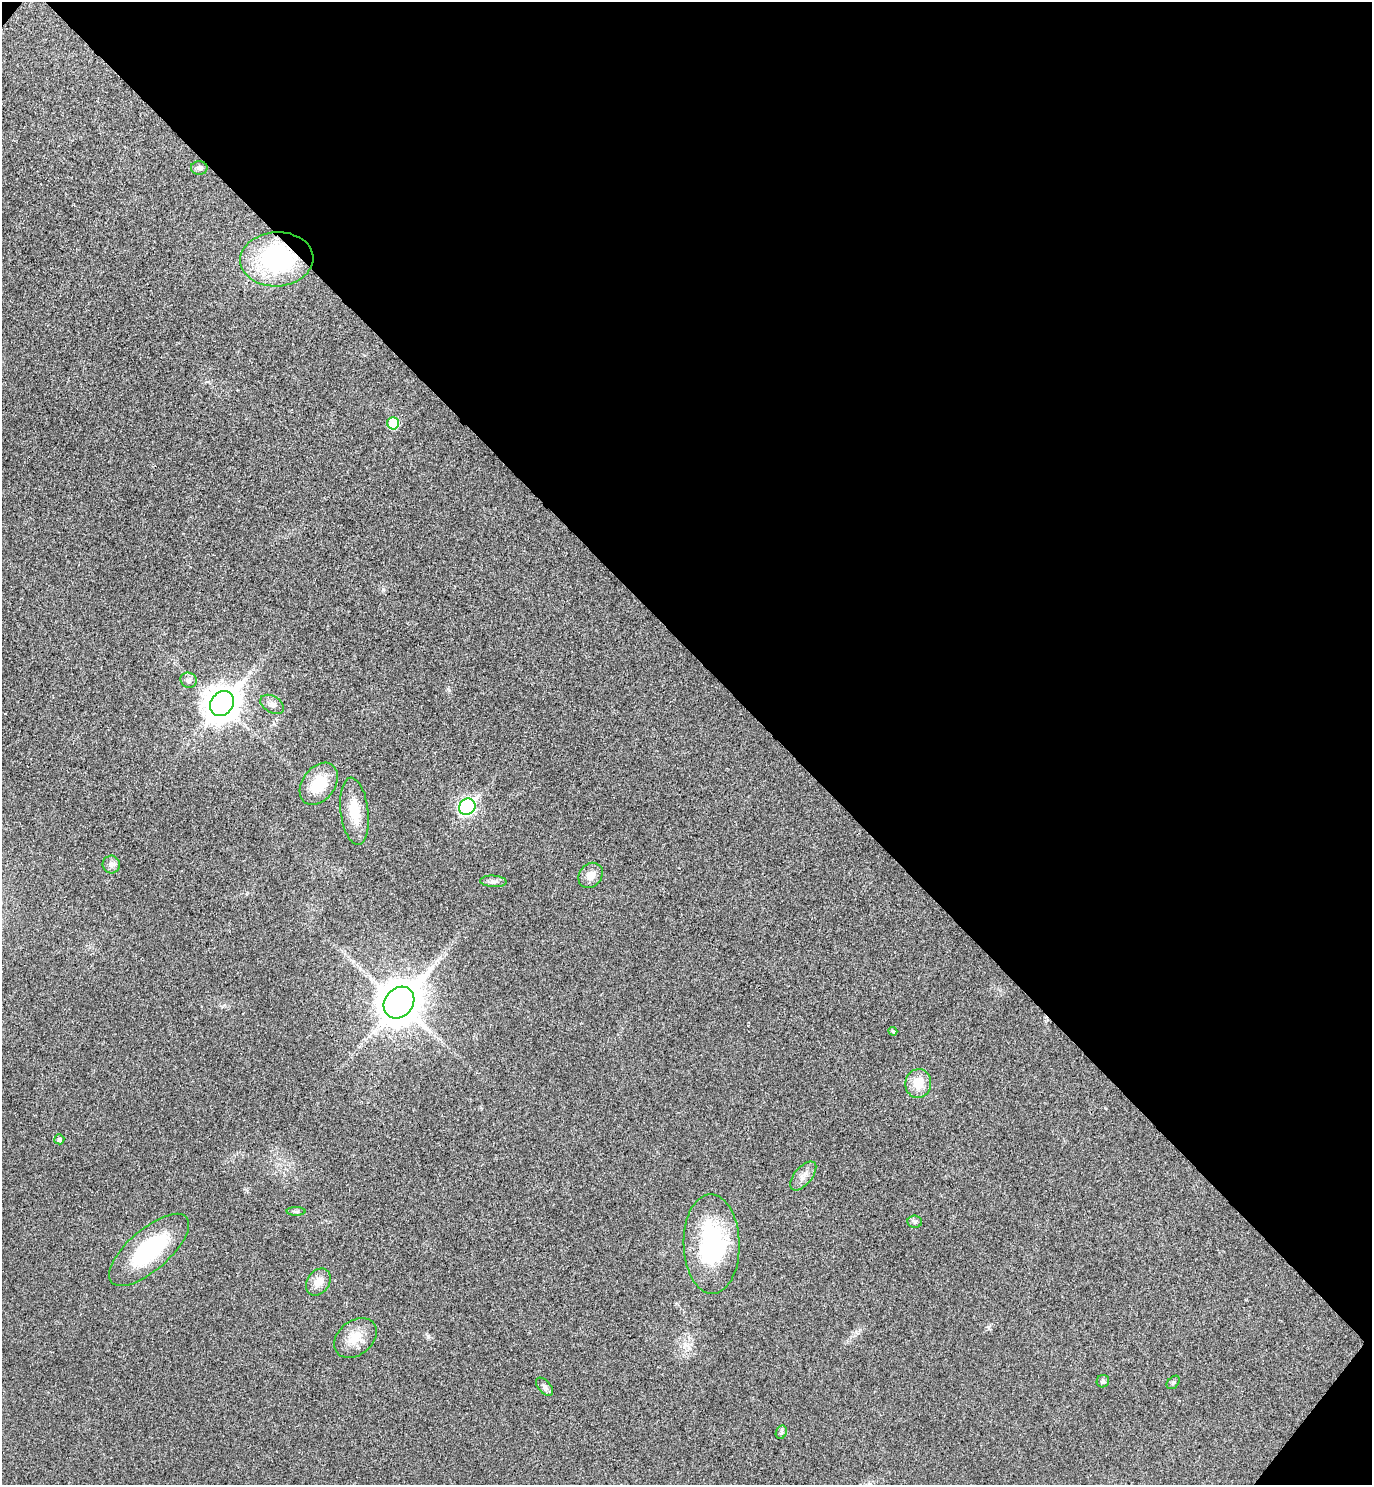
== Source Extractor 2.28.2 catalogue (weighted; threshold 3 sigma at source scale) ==
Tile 8 of 4 x 4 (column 4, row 2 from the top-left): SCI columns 4311-5680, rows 3009-4491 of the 6021 x 6015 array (HDU 1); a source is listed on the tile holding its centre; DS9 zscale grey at full resolution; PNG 1374 x 1487 px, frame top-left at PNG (2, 2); each listed source drawn as its Kron ellipse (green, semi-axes under 4 px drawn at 4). Shown black and unused: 44% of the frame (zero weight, under 3 of 4 exposures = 6% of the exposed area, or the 3 px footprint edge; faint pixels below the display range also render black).
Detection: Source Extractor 2.28.2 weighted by HDU 2 'WHT'; one run over the whole footprint, this tile lists its part. Background 0.0407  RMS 0.0068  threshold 0.0307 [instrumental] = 3 sigma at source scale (4.5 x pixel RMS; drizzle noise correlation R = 1.50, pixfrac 1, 0.05/0.05 arcsec/px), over >= 5 px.
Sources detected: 27; all 27 listed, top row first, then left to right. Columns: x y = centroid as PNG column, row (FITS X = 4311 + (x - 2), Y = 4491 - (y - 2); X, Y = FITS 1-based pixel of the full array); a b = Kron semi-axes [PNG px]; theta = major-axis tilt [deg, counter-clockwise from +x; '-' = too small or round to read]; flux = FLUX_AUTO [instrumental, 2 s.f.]
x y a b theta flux
199 168 8 6 0 2.2
277 259 36 27 3 94
393 423 6 6 - 24
189 680 8 7 - 3.3
222 704 13 11 49 1400
272 704 13 8 -30 3.7
319 784 23 16 53 22
467 807 9 7 49 170
354 811 34 14 -83 18
111 865 9 8 - 2.9
591 875 13 11 50 7.1
493 881 13 5 -4 2.5
399 1003 17 14 51 2000
893 1031 4 4 - 1
918 1083 14 13 - 13
59 1139 5 5 - 2
803 1176 17 9 50 5.2
296 1211 9 4 -1 1.4
915 1222 7 6 - 1.5
711 1244 49 28 -88 82
149 1250 50 20 41 63
318 1282 14 11 54 7.8
355 1338 24 17 39 14
1103 1381 6 6 - 2.3
1173 1382 8 5 47 1.2
545 1387 11 6 -48 2.7
781 1432 7 5 64 1.5
Overlapping masked pixels (flux is a lower limit): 1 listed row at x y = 277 259
Unlisted compact peaks at least as high as the median listed source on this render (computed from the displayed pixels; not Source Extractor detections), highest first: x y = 383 589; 428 1336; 449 690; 988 1327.